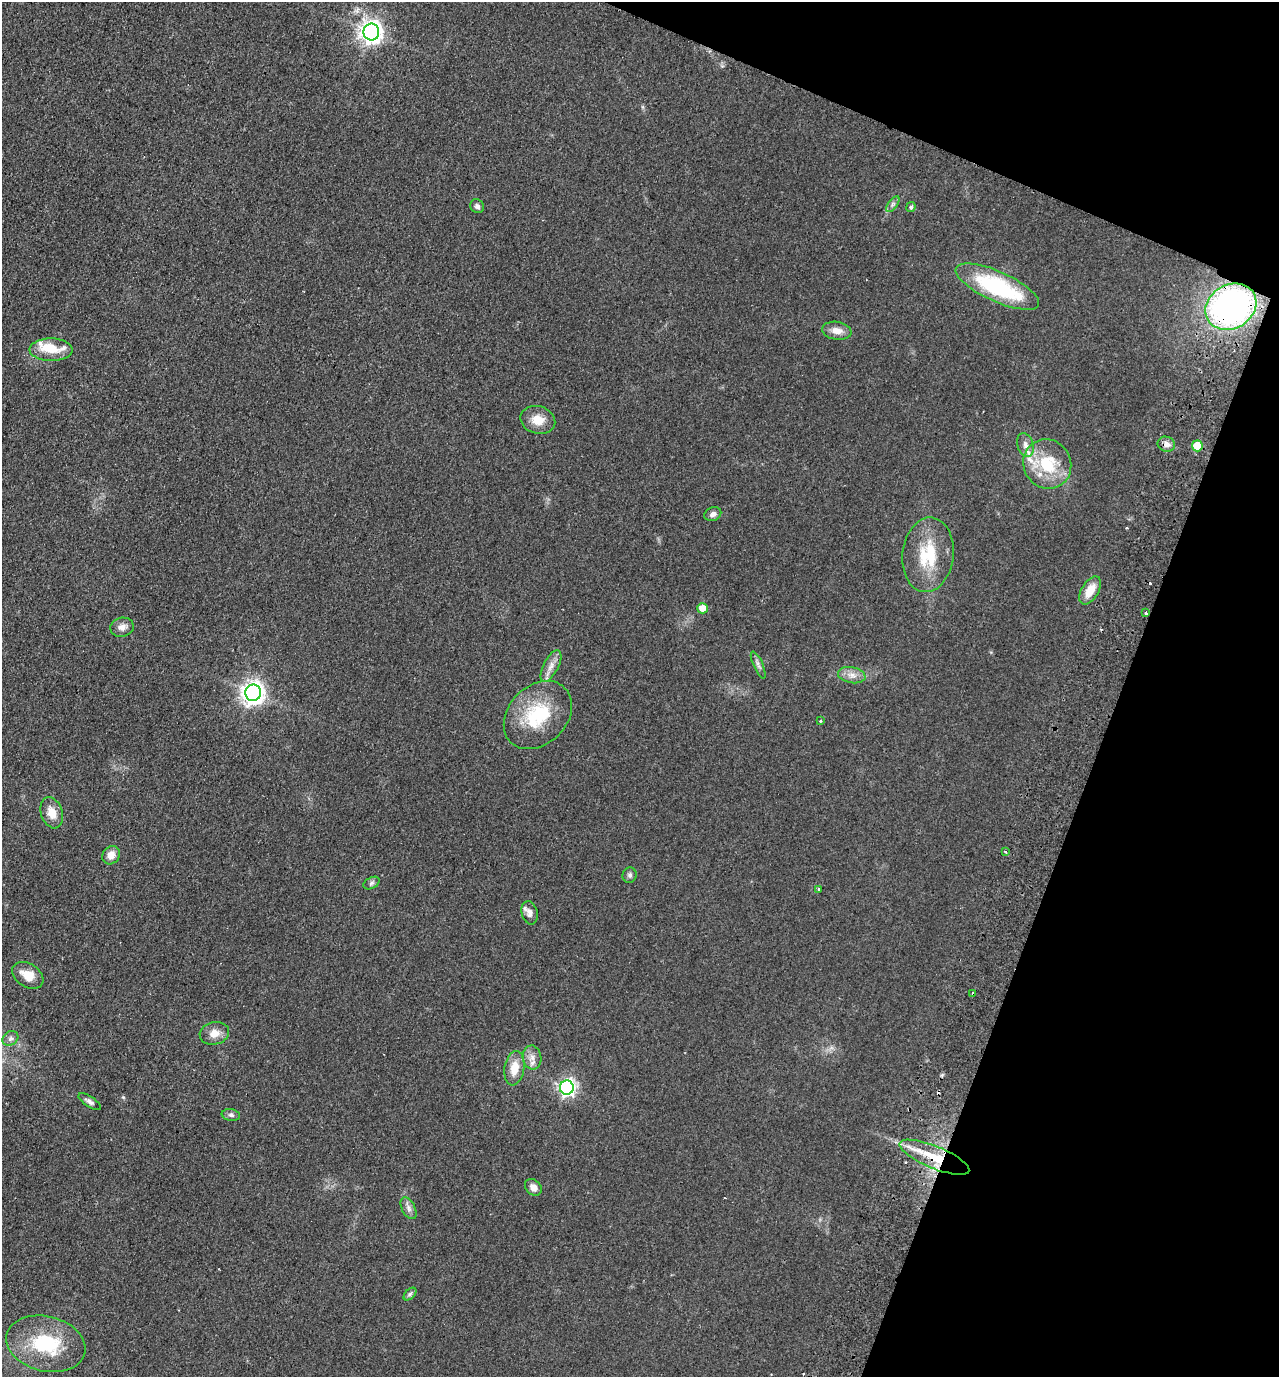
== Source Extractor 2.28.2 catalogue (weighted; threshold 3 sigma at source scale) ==
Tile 8 of 4 x 4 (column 4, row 2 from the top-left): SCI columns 4156-5432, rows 2776-4150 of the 5626 x 5551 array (HDU 1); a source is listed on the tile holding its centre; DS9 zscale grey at full resolution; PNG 1281 x 1379 px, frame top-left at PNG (2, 2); each listed source drawn as its Kron ellipse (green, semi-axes under 4 px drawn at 4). Shown black and unused: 19% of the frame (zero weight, under 2 of 3 exposures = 3% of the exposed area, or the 3 px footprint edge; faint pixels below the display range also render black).
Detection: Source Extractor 2.28.2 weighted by HDU 2 'WHT'; one run over the whole footprint, this tile lists its part. Background 0.0879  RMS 0.0099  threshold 0.0443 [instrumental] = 3 sigma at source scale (4.5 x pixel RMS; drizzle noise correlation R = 1.50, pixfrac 1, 0.05/0.05 arcsec/px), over >= 5 px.
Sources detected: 53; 3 cosmic-ray / hot-pixel residue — neither listed nor drawn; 4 inside a brighter listed object's ellipse — not listed separately; the other 46 listed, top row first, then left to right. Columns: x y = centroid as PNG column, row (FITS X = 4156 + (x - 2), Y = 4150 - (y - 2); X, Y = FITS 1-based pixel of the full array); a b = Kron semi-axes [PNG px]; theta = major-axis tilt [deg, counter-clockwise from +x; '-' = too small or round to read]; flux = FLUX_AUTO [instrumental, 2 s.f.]
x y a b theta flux
371 32 8 8 - 690
893 204 9 4 54 2.6
477 206 7 6 - 3.1
911 207 5 4 - 2.4
997 287 45 15 -24 100
1231 307 26 22 31 280
837 331 15 9 -8 9.1
51 350 21 11 0 17
538 420 18 14 -16 15
1166 444 9 7 -20 5.3
1025 445 12 8 -72 5.9
1197 446 5 5 - 24
1047 464 25 23 -60 46
713 514 9 6 23 4.2
928 555 37 25 84 49
1090 590 15 8 59 16
702 608 5 5 - 13
1146 613 3 3 - 3.6
122 627 12 9 13 6.6
758 665 15 4 -66 3.5
551 666 17 7 62 8.1
852 675 14 8 -12 7.3
253 693 8 8 - 690
538 715 38 29 45 62
820 721 3 3 - 3.3
52 813 16 10 -71 13
1005 852 3 3 - 5
111 855 10 8 52 9
630 875 8 7 - 2.8
371 883 8 5 27 2.6
818 889 4 3 - 1.3
530 913 12 8 -76 6.1
28 975 17 11 -33 15
973 994 3 3 - 8.2
214 1033 15 11 13 10
10 1038 8 6 37 3.6
532 1057 12 9 -82 7.1
514 1068 17 10 81 16
567 1088 7 7 - 310
90 1102 13 5 -34 3.4
231 1115 9 6 -10 2.8
934 1157 37 11 -22 37
533 1187 9 7 -44 6.5
408 1208 12 6 -63 4.4
410 1294 7 4 45 2
46 1344 40 27 -14 69
Overlapping masked pixels (flux is a lower limit): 3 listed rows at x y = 1231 307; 973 994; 934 1157